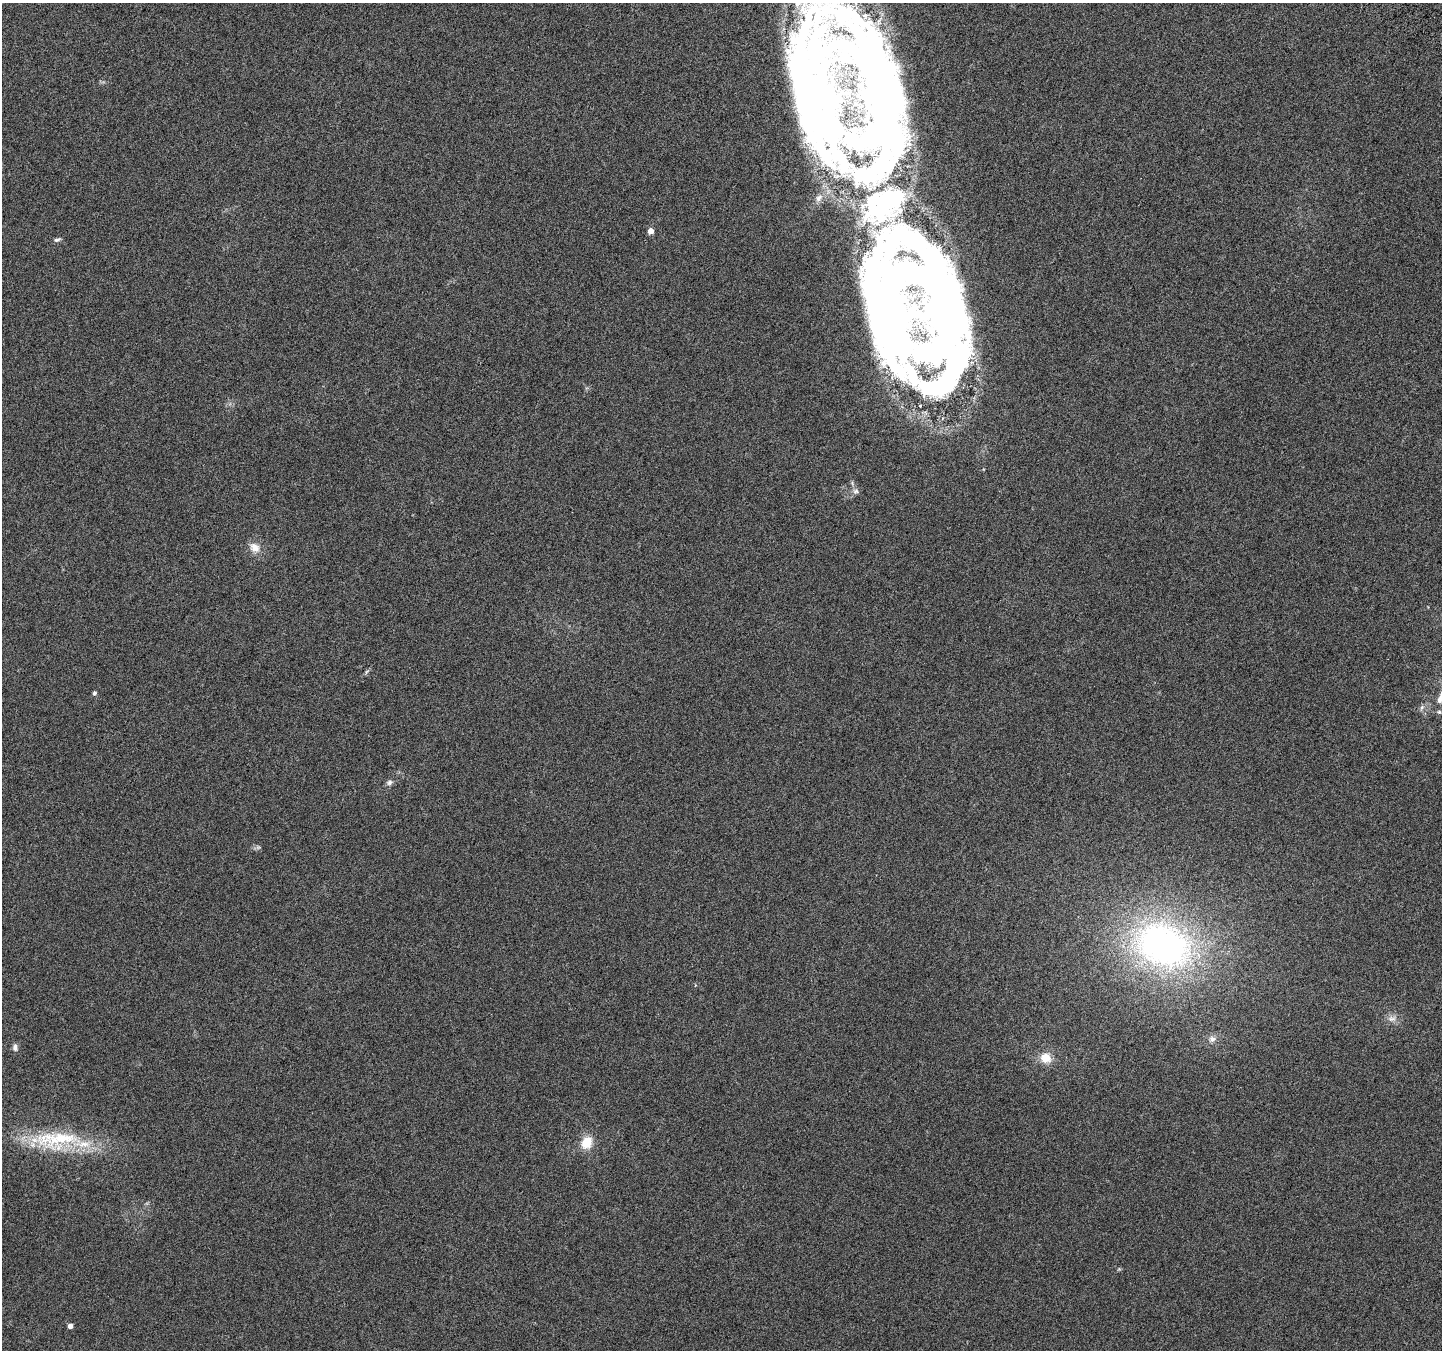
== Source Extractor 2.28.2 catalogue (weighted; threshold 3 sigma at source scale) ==
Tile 10 of 4 x 4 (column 2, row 3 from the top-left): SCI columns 1470-2909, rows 1601-2948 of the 5825 x 5965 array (HDU 1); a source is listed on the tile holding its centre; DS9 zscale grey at full resolution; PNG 1444 x 1352 px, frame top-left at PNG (2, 3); no overlay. Nothing masked; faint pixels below the display range render black.
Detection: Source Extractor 2.28.2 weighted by HDU 2 'WHT'; one run over the whole footprint, this tile lists its part. Background 0.00842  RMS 0.0029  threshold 0.0119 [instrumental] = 3 sigma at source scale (4.09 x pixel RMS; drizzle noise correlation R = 1.36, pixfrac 0.8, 0.0396/0.0396 arcsec/px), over >= 5 px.
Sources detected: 27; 2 inside a brighter object's white glare — not listed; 4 inside a brighter listed object's ellipse — not listed separately; the other 21 listed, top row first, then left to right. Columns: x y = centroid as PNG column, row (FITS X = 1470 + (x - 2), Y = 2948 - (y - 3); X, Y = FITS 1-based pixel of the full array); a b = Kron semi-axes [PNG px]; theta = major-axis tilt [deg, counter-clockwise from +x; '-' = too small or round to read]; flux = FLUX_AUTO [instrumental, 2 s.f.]
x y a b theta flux
813 87 190 64 -80 240
880 87 204 61 -75 240
650 231 4 4 - 2.9
57 240 10 5 15 0.67
887 312 183 73 -78 280
856 491 9 8 - 1
254 548 15 12 -41 2.9
366 672 6 4 70 0.41
94 693 5 4 - 0.67
1440 698 20 6 72 2
1422 707 9 4 55 0.73
389 782 9 7 15 0.85
258 847 6 6 - 0.57
1163 945 72 51 -22 97
1391 1019 14 8 6 1.7
1212 1039 11 9 21 1.6
15 1047 9 7 -87 1
1046 1058 14 12 -23 4
55 1139 74 24 3 23
587 1143 14 11 68 5.3
70 1326 4 4 - 1.6
Isophote crosses this tile's border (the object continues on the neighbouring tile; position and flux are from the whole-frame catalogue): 3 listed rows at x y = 813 87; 880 87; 1440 698